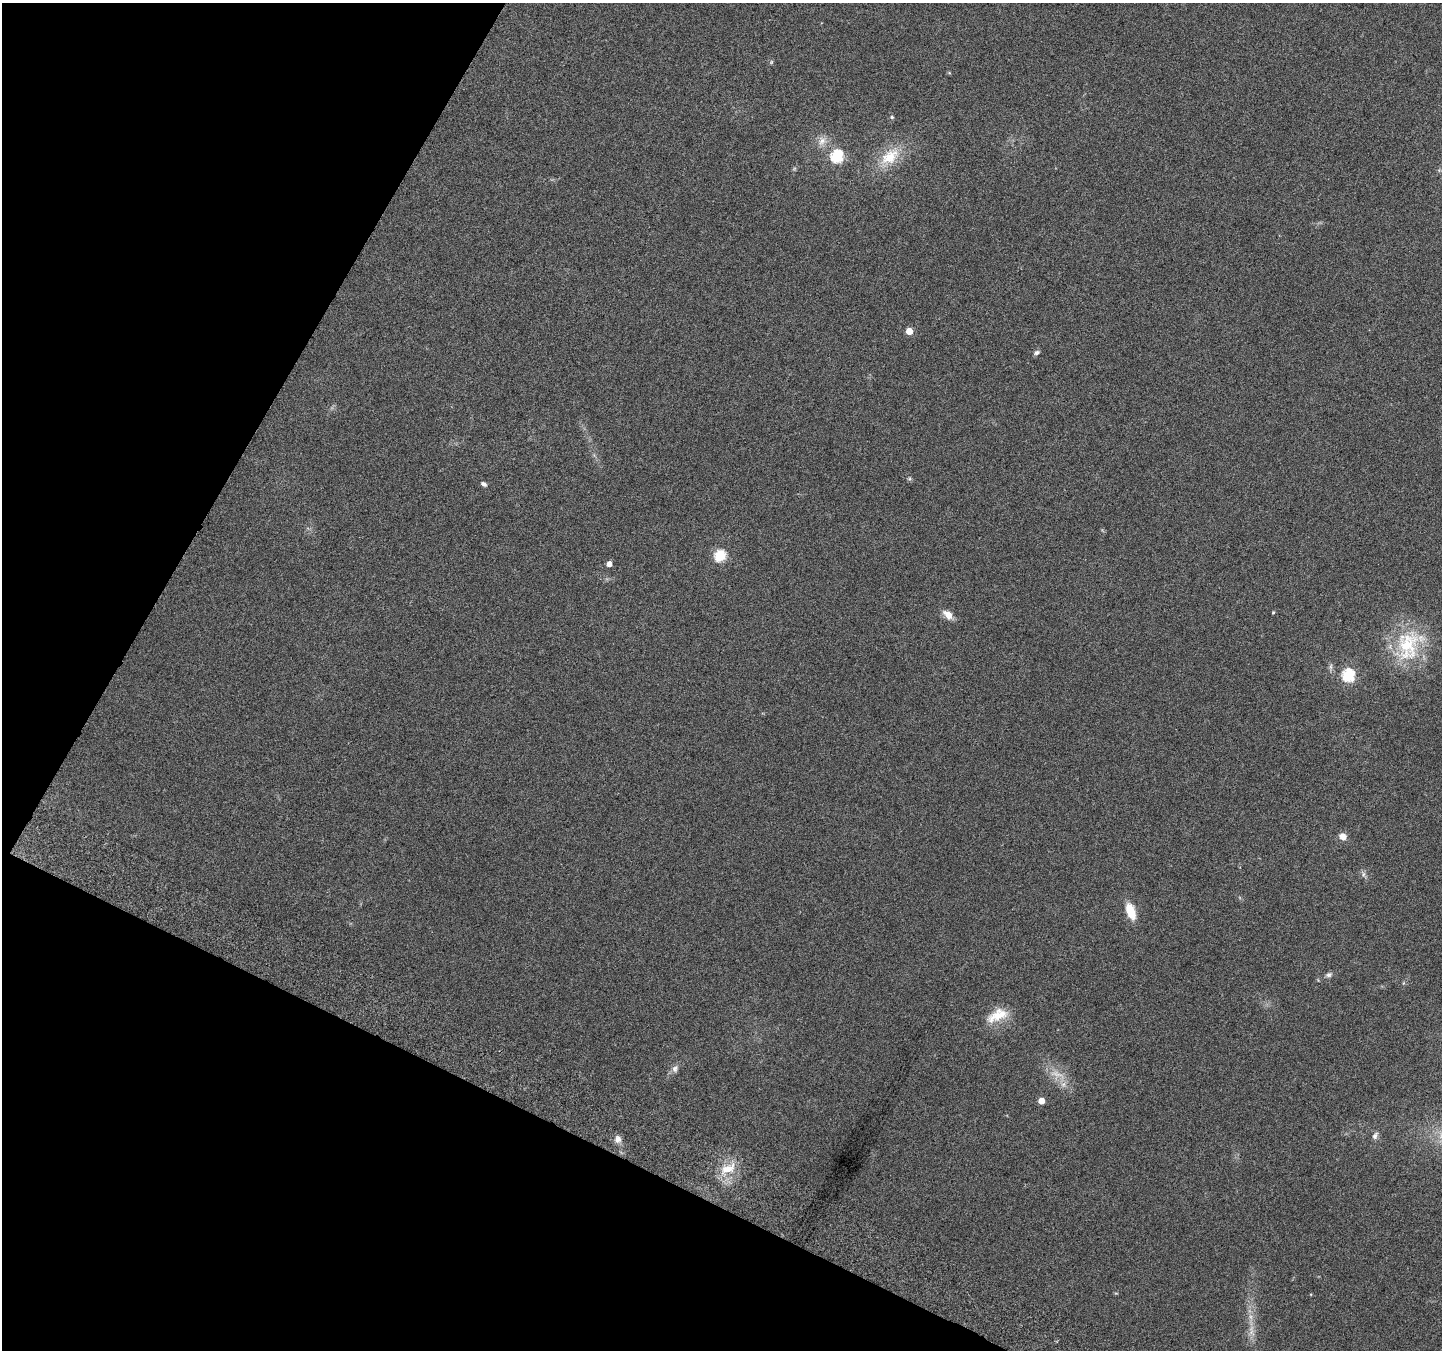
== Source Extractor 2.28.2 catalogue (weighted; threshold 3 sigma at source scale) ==
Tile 9 of 4 x 4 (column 1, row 3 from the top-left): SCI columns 31-1470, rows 1602-2949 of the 5825 x 5965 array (HDU 1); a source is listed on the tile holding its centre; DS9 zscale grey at full resolution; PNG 1444 x 1352 px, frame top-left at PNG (2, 3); no overlay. Shown black and unused: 24% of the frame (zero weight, under 3 of 6 exposures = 3% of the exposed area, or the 3 px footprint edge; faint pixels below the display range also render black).
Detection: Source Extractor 2.28.2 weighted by HDU 2 'WHT'; one run over the whole footprint, this tile lists its part. Background 0.0353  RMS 0.0041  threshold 0.0166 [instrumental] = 3 sigma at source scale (4.09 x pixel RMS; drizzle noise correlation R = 1.36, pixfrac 0.8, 0.0396/0.0396 arcsec/px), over >= 5 px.
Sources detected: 30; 2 too faint to see at this stretch — not listed; the other 28 listed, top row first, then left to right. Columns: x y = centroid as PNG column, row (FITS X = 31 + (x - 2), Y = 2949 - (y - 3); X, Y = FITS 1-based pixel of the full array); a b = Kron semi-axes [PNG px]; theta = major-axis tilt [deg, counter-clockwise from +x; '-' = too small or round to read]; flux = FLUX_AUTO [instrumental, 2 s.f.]
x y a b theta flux
771 62 6 4 89 0.46
892 117 5 4 - 0.52
822 141 14 10 63 3.1
837 156 6 6 - 44
890 157 30 18 36 12
909 331 5 5 - 5.5
1036 352 8 5 26 1.1
909 479 6 4 18 0.53
484 484 7 5 -32 1
720 556 6 6 - 31
609 564 5 5 - 2.3
1273 612 4 3 - 0.39
948 615 13 8 -42 3.5
1407 646 47 31 78 26
1348 675 6 6 - 46
1343 836 9 8 - 2.6
1363 874 7 4 89 0.89
1131 911 16 8 -71 8.9
1329 975 9 6 24 1.1
1403 983 6 3 71 0.44
997 1015 31 14 24 8.5
675 1069 10 8 64 1.6
1063 1084 7 5 1 1.2
1041 1101 5 4 - 4.5
1375 1136 10 6 67 1.3
618 1139 9 8 - 2.2
728 1169 24 12 21 7.7
1252 1332 12 8 -74 2.5